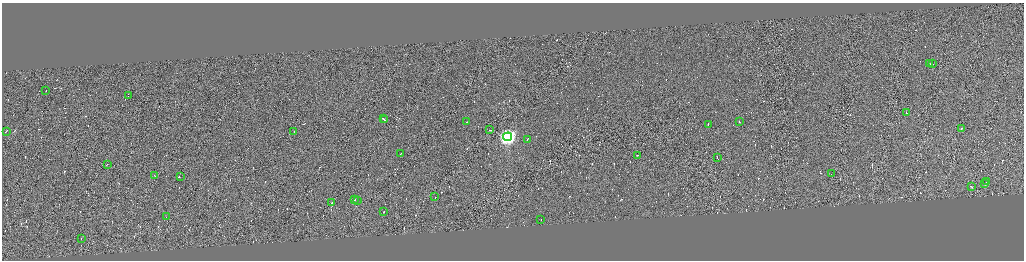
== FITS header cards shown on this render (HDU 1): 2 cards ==
NAXIS1  =                 4088
NAXIS2  =                 1032

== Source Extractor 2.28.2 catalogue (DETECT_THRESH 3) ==
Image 4088 x 1032 px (HDU 1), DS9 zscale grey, zoomed out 1/4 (1 PNG px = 4 x 4 image px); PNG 1026 x 262 px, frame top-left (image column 1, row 1030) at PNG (2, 3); each listed source drawn as its Kron ellipse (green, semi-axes under 4 px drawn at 4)
Background -0.0051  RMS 4.2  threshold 12.5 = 3 sigma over >= 5 px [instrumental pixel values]
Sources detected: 544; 510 cannot appear on this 1/4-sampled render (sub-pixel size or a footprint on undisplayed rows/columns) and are neither listed nor drawn; the other 34 listed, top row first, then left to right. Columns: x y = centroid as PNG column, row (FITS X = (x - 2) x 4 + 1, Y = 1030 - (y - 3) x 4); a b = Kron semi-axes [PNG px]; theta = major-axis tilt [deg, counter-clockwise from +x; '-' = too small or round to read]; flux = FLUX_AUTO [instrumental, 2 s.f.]
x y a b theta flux
930 64 2 1 - 12000
932 64 2 1 - 41000
46 91 2 1 - 17000
128 96 2 1 - 19000
907 113 2 1 - 28000
383 119 3 1 - 33000
385 120 2 1 - 20000
467 122 2 1 - 16000
739 122 2 1 - 10000
708 125 3 1 - 49000
961 129 2 1 - 13000
489 130 2 1 - 12000
6 131 3 1 - 25000
294 131 2 1 - 17000
507 137 4 4 - 660000
527 139 3 1 - 19000
400 154 2 1 - 32000
638 155 2 1 - 20000
717 158 3 1 - 27000
107 164 2 1 - 18000
831 174 2 1 - 52000
155 176 2 1 - 22000
180 177 2 1 - 41000
986 182 2 1 - 26000
985 183 2 1 - 18000
971 187 2 1 - 24000
435 197 2 1 - 21000
355 199 2 1 - 52000
357 201 2 1 - 29000
331 203 3 1 - 29000
383 212 2 1 - 13000
166 217 2 1 - 8300
541 220 2 1 - 14000
81 238 2 1 - 25000
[510 sub-pixel or undisplayed-footprint detections neither listed nor drawn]